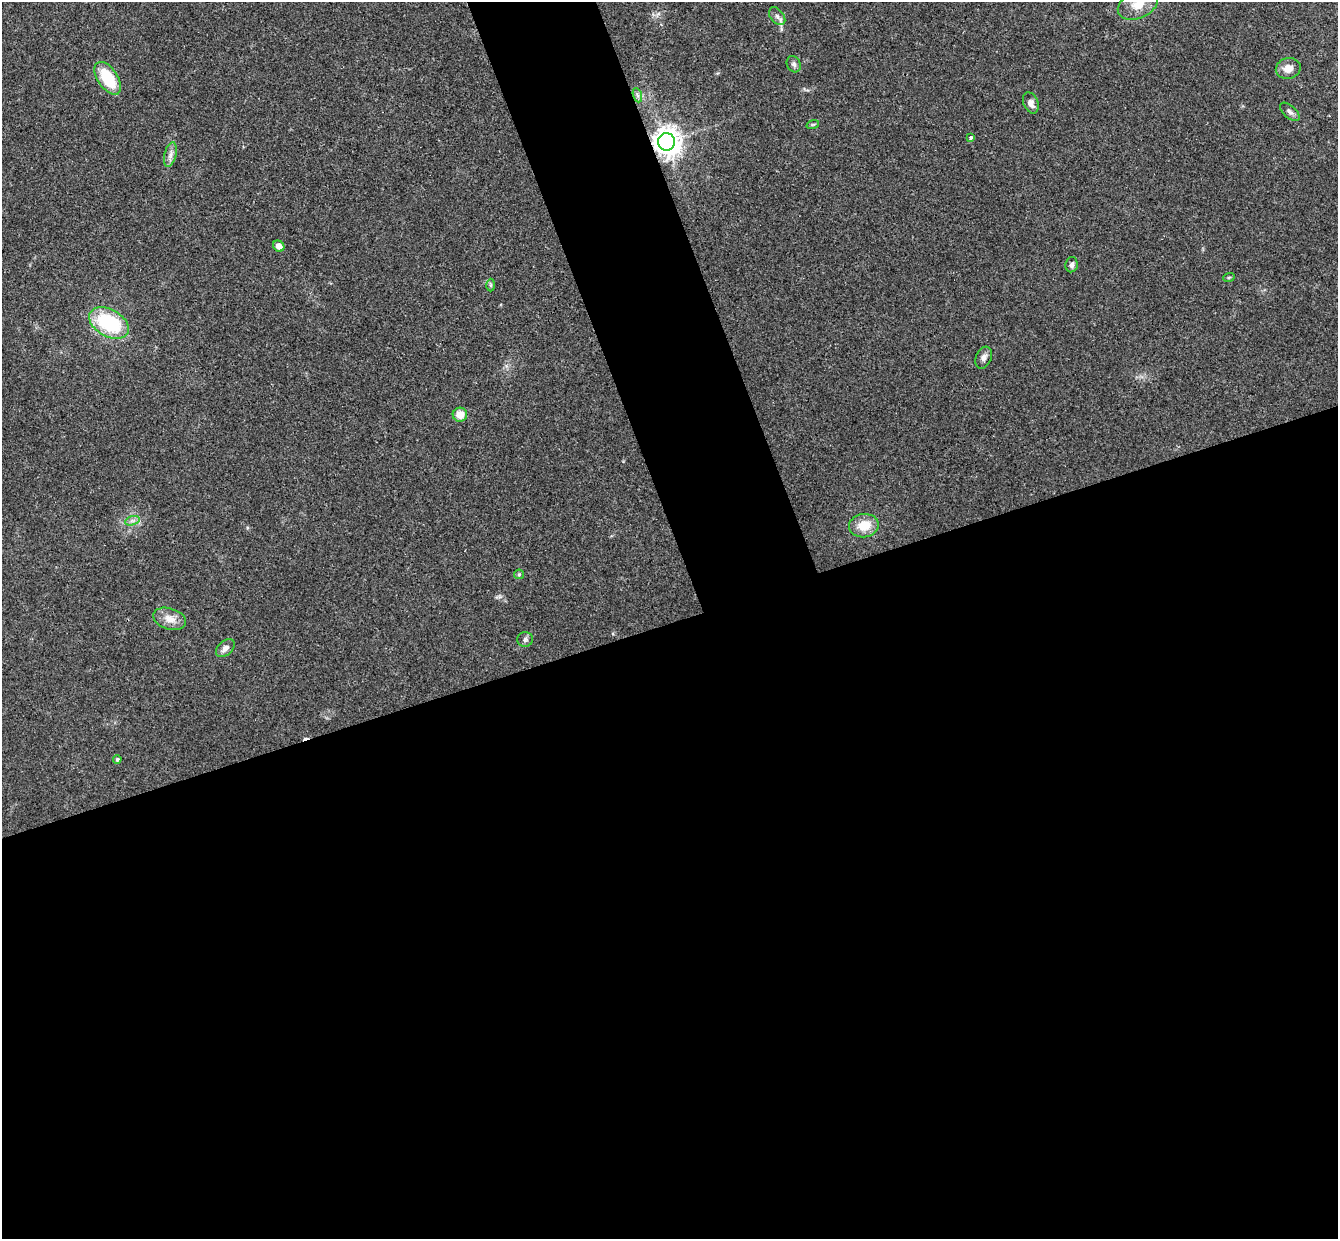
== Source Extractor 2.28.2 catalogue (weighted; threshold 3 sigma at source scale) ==
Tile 15 of 4 x 4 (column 3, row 4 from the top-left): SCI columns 2731-4066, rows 171-1407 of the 5460 x 5411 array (HDU 1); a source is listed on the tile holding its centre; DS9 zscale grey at full resolution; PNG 1340 x 1241 px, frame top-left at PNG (2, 2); each listed source drawn as its Kron ellipse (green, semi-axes under 4 px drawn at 4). Shown black and unused: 54% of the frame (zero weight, under 3 of 4 exposures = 6% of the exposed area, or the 3 px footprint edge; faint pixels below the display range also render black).
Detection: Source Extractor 2.28.2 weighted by HDU 2 'WHT'; one run over the whole footprint, this tile lists its part. Background 0.063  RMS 0.0051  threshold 0.023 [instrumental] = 3 sigma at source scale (4.5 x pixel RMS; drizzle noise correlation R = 1.50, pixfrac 1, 0.05/0.05 arcsec/px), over >= 5 px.
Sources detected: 27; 1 cosmic-ray / hot-pixel residue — neither listed nor drawn; the other 26 listed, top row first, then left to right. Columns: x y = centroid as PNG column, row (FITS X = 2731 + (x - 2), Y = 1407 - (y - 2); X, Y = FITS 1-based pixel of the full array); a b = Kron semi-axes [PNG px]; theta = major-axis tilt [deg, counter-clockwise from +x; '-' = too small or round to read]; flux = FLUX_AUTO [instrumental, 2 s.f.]
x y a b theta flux
1138 4 21 13 25 9.1
777 16 10 6 -51 2.1
794 64 8 6 -61 1.6
1288 68 12 10 14 4.8
108 78 18 10 -56 20
637 95 7 4 -71 1.3
1031 103 11 7 -67 3.1
1290 112 12 6 -41 1.8
813 124 6 4 19 0.7
971 138 4 3 - 1.9
666 142 8 8 - 640
170 155 13 6 76 2.6
279 246 6 5 - 3.9
1072 265 8 6 79 1.7
1229 277 6 3 18 0.62
490 285 6 4 -89 0.76
109 323 21 13 -29 37
984 358 11 7 68 2.5
460 415 7 7 - 6.2
132 521 7 4 18 1.4
864 526 15 11 9 10
519 574 5 5 - 0.68
170 619 17 10 -17 5.7
525 639 8 7 - 1.6
225 648 11 7 43 3
117 759 4 4 - 1.1
Overlapping masked pixels (flux is a lower limit): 1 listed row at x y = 666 142
Isophote crosses this tile's border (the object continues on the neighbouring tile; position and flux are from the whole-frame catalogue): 1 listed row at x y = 1138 4